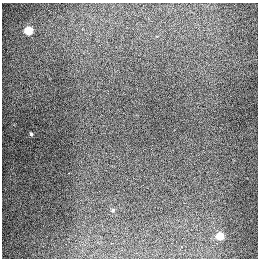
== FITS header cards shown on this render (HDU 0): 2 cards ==
NAXIS1  =                  256
NAXIS2  =                  256

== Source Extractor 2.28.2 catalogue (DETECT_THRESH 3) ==
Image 256 x 256 px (HDU 0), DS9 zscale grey, 1 PNG px = 1 image px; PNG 260 x 260 px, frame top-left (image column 1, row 256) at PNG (2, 3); no overlay
Background 1280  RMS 27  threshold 79.8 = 3 sigma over >= 5 px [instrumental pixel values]
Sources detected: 5; all 5 listed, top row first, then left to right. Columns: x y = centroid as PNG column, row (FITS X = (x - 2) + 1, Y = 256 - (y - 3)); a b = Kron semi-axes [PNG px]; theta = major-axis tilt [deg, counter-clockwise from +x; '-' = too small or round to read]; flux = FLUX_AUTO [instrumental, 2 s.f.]
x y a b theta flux
28 30 5 5 - 94000
31 134 4 3 - 2400
69 173 3 2 - 7100
113 210 5 4 - 2000
220 236 5 5 - 72000